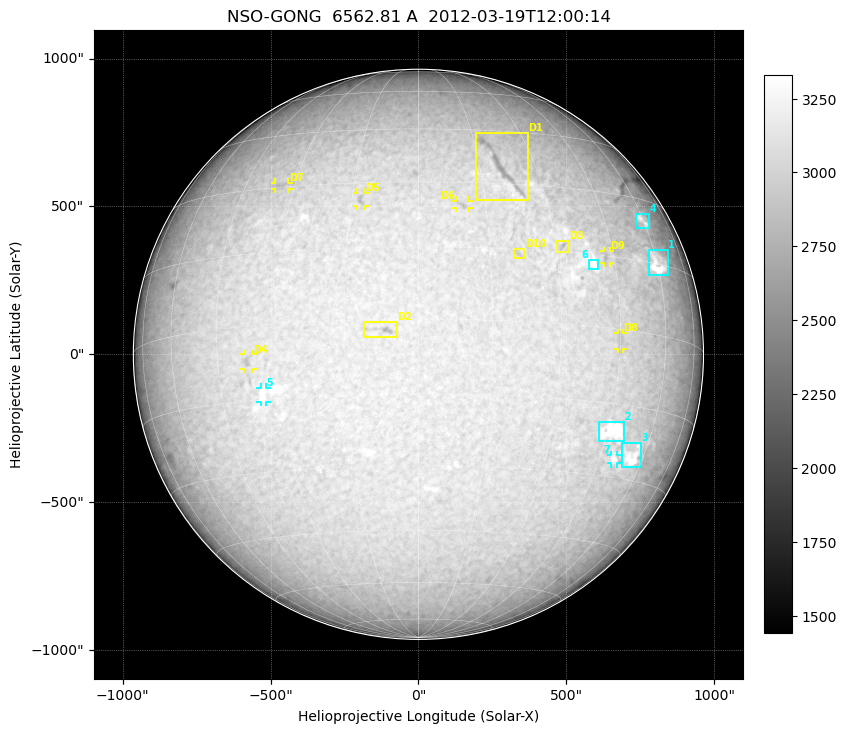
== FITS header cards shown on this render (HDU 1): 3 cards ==
TELESCOP= 'NSO-GONG'           / NSO/GONG Network
WAVELNTH=             6562.808 / [A] exact wavelength of obs
DATE-OBS= '2012-03-19T12:00:14' / Observation start date and time (UTC)

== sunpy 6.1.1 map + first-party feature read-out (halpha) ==
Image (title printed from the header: NSO-GONG  6562.81 A  2012-03-19T12:00:14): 2048 x 2048 px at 1.07 arcsec/px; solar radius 964 arcsec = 900 px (full disc in frame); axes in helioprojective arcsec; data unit not stated in the header (colour bar unlabelled)
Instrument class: HALPHA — H-alpha (6563 A) chromospheric image
Bright regions (plage): reference = the median radial profile (limb darkening/brightening removed); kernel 17 px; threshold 5 sigma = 188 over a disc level ~3051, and >= 1.075x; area >= 63 px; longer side >= 22 px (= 24 arcsec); searched inside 0.97 R_sun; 7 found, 7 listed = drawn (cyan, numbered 1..; 2 of them under ~29 arcsec drawn as corner ticks so the feature stays visible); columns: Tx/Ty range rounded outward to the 5 arcsec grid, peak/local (2 s.f.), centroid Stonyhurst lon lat
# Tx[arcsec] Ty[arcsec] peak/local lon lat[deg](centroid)
1 780..845 265..355 1.3 +60 +15
2 610..695 -295..-230 1.2 +47 -21
3 685..755 -380..-300 1.2 +56 -25
4 735..780 425..475 1.2 +60 +25
5 -535..-515 -165..-110 1.1 -34 -14
6 575..605 285..320 1.1 +39 +13
7 650..670 -370..-340 1.1 +50 -26
Dark features (filaments and sunspots): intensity divided by the median radial (limb-darkening) profile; local-median window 148 px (8% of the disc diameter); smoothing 5 px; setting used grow <= 0.95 with closing radius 7 px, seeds <= 0.88 or >= 162 px of the 54-px (= 58 arcsec) line detector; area >= 63 px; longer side >= 22 px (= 24 arcsec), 11 px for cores <= 0.7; searched inside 0.97 R_sun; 10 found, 10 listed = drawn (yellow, D1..; 6 of them under ~29 arcsec drawn as corner ticks so the feature stays visible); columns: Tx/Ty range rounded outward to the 5 arcsec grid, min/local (2 s.f., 1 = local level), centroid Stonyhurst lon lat
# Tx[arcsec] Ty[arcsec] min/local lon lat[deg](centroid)
D1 190..370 520..750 0.84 +21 +35
D2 -185..-70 55..110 0.85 -7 -2
D3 465..510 340..385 0.88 +32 +16
D4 -595..-560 -50..0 0.91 -37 -7
D5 -210..-180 500..550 0.89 -13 +26
D6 125..170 490..520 0.9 +10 +25
D7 -485..-440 555..580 0.93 -34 +30
D8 675..690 15..75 0.94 +45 -2
D9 625..645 305..350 0.9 +43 +15
D10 320..360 320..360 0.93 +21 +14
Off-limb: outside the limb everything is below the colour-scale floor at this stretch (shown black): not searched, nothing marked